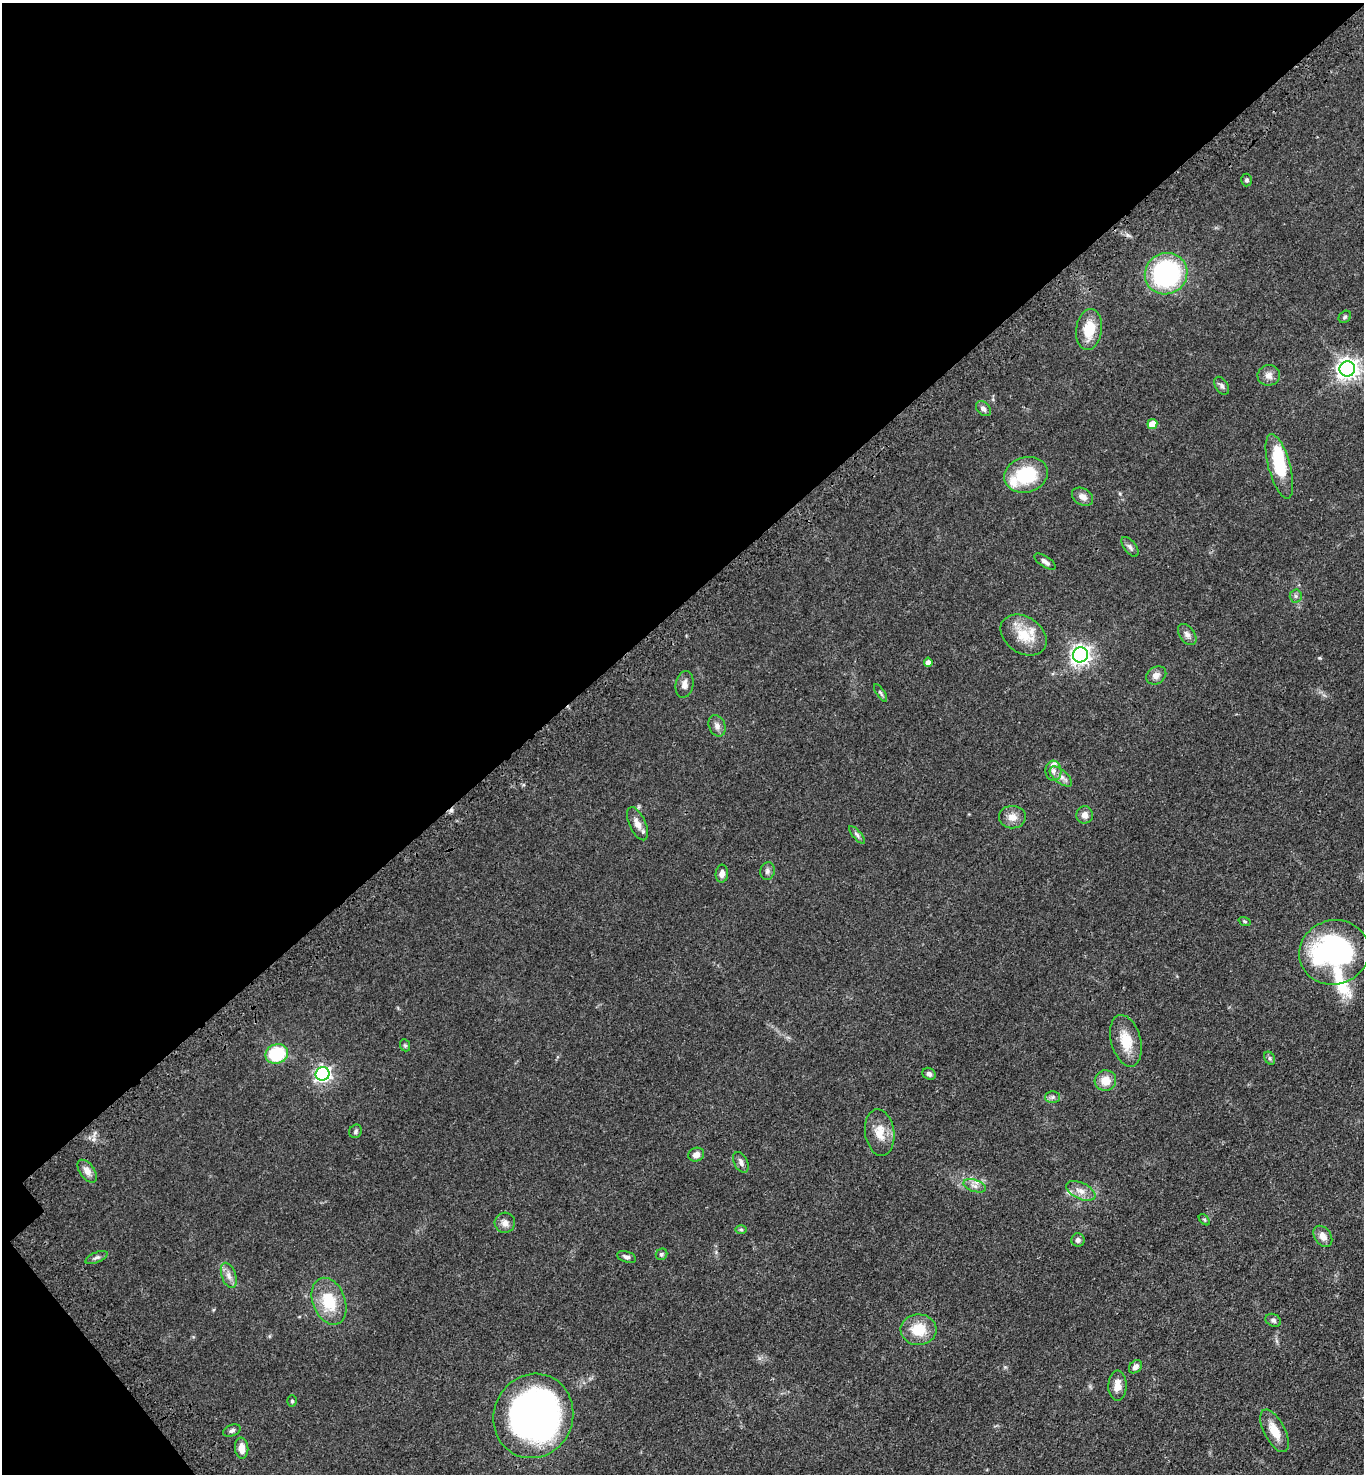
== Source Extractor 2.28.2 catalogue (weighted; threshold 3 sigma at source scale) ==
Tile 5 of 4 x 4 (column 1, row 2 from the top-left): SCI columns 250-1611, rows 3044-4515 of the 6086 x 6089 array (HDU 1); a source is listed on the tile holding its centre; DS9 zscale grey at full resolution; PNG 1366 x 1476 px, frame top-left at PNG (2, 3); each listed source drawn as its Kron ellipse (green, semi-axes under 4 px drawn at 4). Shown black and unused: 42% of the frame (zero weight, under 3 of 4 exposures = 6% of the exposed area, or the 3 px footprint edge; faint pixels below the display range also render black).
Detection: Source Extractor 2.28.2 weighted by HDU 2 'WHT'; one run over the whole footprint, this tile lists its part. Background 0.0454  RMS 0.0052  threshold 0.0235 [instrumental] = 3 sigma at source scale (4.5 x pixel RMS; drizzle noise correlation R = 1.50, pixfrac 1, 0.05/0.05 arcsec/px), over >= 5 px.
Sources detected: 73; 2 inside a brighter object's white glare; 1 cosmic-ray / hot-pixel residue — neither listed nor drawn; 3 inside a brighter listed object's ellipse — not listed separately; the other 67 listed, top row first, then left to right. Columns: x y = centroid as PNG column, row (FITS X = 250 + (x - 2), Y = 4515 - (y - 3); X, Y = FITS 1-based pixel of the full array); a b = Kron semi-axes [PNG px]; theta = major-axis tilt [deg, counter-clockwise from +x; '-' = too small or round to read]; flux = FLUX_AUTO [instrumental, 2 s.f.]
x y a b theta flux
1247 180 6 5 - 1.1
1166 274 21 20 - 76
1345 317 7 5 43 0.93
1089 329 20 13 82 13
1347 369 8 7 - 310
1269 375 11 10 - 3.2
1222 386 10 6 -59 1.6
983 409 9 6 -44 1.8
1152 424 5 5 - 8.2
1279 466 33 11 -75 21
1026 475 22 17 15 26
1082 497 11 8 -31 3.1
1130 547 11 6 -52 1.6
1045 562 12 5 -33 2.1
1296 596 6 6 - 1.1
1187 634 12 7 -55 2.2
1024 635 25 18 -34 13
1080 655 7 7 - 270
928 662 4 4 - 2.8
1156 675 11 8 32 3
684 684 13 8 78 2.9
880 693 10 4 -57 0.96
717 726 11 8 -65 2.4
1053 771 10 8 -86 2.9
1061 777 13 6 -40 2.9
1085 815 8 8 - 2.9
1012 817 13 11 -2 4.5
637 824 18 8 -66 3.9
857 835 11 4 -49 1.2
767 871 9 7 75 1.6
722 874 9 6 86 2.9
1245 921 6 4 -20 0.62
1334 952 35 32 17 100
1126 1041 26 14 -75 12
405 1045 6 5 - 0.77
277 1054 11 9 20 27
1270 1058 7 5 -61 0.93
323 1074 7 6 - 150
929 1074 7 5 -32 1.5
1105 1081 11 10 - 6.8
1053 1097 7 6 - 1.3
356 1131 7 6 - 1.1
880 1133 23 14 -82 8.7
696 1155 8 6 22 3
741 1162 11 6 -63 2.1
87 1171 13 7 -54 3.5
975 1186 12 6 -19 2.3
1081 1191 16 8 -25 4.3
1204 1220 7 4 -45 0.71
505 1223 10 10 - 3
741 1229 6 4 -1 0.73
1323 1236 11 8 -54 3.9
1078 1240 6 6 - 1.7
662 1254 6 5 - 0.92
626 1257 10 5 -17 1.6
96 1258 12 5 23 1.4
229 1275 13 7 -71 3.1
329 1301 24 16 -69 17
1273 1320 8 6 -28 1.3
919 1330 18 15 2 13
1135 1367 7 5 47 2.1
1117 1386 15 9 90 5.2
292 1401 5 4 - 0.79
533 1416 43 39 67 210
232 1431 9 5 21 1.4
1275 1431 23 10 -62 8.6
242 1448 10 6 -84 5.1